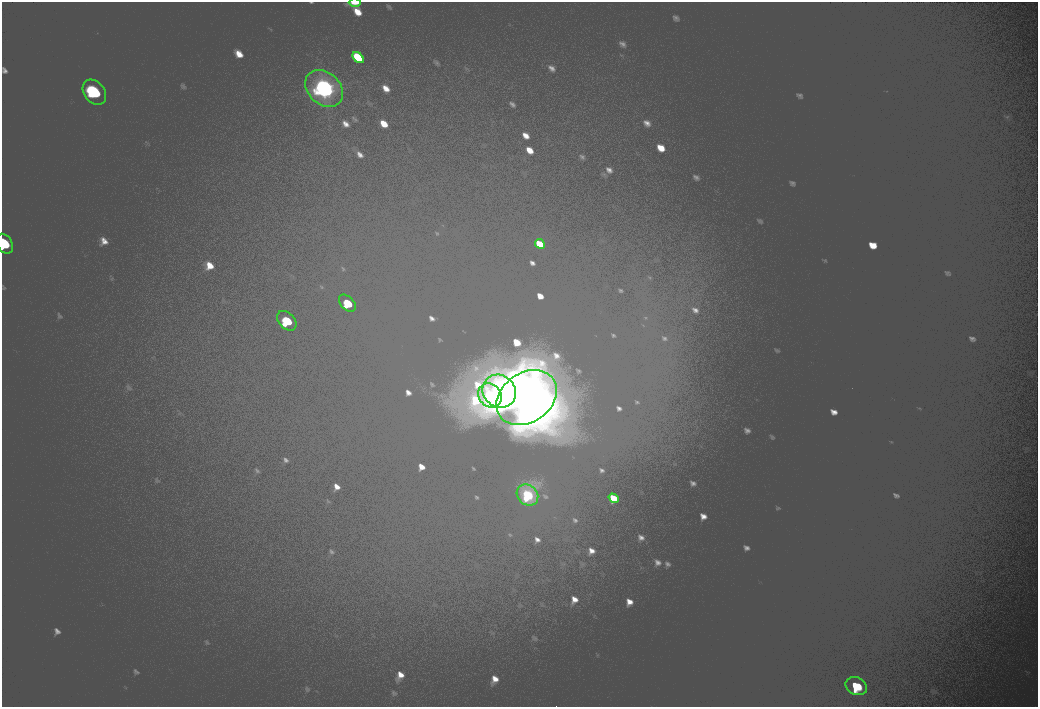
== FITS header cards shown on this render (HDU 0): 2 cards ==
NAXIS1  =                 2072
NAXIS2  =                 1410

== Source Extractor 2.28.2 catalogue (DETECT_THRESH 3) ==
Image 2072 x 1410 px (HDU 0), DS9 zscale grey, zoomed out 1/2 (1 PNG px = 2 x 2 image px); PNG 1040 x 709 px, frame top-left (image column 1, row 1410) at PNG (2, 2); each listed source drawn as its Kron ellipse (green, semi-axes under 4 px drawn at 4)
Background 100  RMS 30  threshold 90.6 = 3 sigma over >= 5 px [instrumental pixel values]
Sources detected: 14; all 14 listed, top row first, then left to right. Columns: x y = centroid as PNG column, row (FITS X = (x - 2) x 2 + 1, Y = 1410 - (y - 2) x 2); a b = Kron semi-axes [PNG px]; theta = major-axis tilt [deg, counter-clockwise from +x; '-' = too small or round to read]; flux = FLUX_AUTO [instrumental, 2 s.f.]
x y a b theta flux
355 2 6 2 2 5700
358 58 6 4 -45 14000
324 88 21 16 -43 130000
94 92 14 10 -50 56000
4 244 11 7 -54 29000
540 244 5 4 - 10000
347 303 10 6 -46 24000
287 321 11 7 -46 33000
499 391 17 16 - 150000
490 395 13 11 -46 63000
527 398 32 24 35 430000
527 495 11 9 -39 43000
614 498 5 4 - 11000
856 686 11 8 -26 33000
At the frame edge (FLAGS 8, measured only in part): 2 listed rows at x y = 355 2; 4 244